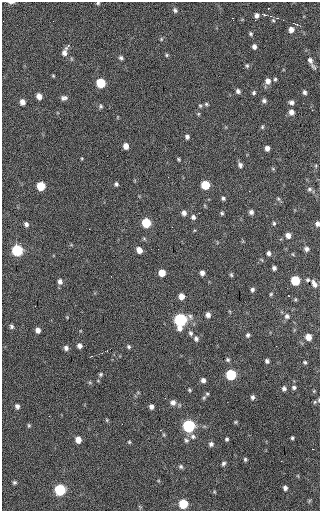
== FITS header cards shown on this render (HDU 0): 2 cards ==
NAXIS1  =                  318 / Axis length
NAXIS2  =                  509 / Axis length

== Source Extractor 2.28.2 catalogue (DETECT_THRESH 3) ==
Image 318 x 509 px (HDU 0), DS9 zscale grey, 1 PNG px = 1 image px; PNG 322 x 513 px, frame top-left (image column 1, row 509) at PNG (2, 2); no overlay
Background 39.8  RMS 7.4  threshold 22.2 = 3 sigma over >= 5 px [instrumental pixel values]
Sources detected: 130; all 130 listed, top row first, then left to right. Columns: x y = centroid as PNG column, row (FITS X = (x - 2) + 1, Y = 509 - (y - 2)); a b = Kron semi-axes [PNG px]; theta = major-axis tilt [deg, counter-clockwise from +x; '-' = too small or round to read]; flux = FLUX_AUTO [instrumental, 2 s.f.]
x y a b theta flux
11 2 8 2 -2 1100
98 3 5 4 - 680
268 8 2 2 - 320
175 10 6 4 -61 1100
264 14 6 3 -11 630
256 15 6 5 - 1900
270 16 4 4 - 690
232 18 2 2 - 410
277 18 3 2 - 1200
3 21 2 2 - 280
291 30 6 6 - 2700
251 34 5 4 - 810
161 39 5 5 - 640
254 46 6 5 - 1600
64 52 12 6 72 2800
167 55 5 4 - 650
121 58 5 5 - 1000
310 60 8 6 -67 2100
247 66 7 5 -75 880
313 66 12 5 -53 1300
53 76 4 3 - 510
275 79 5 4 - 740
268 81 7 7 - 2800
101 83 6 6 - 21000
238 91 6 5 - 1400
305 92 6 5 - 1300
254 93 6 5 - 920
39 96 6 5 - 3000
64 98 8 6 9 1500
264 101 6 6 - 1300
22 102 6 5 - 2800
291 102 6 6 - 1600
206 104 5 5 - 740
101 106 7 5 -75 890
200 106 5 4 - 650
291 112 7 6 - 2600
198 114 5 4 - 560
262 127 5 4 - 700
187 137 5 4 - 1200
126 146 5 5 - 3200
267 148 5 4 - 2000
179 159 5 3 - 560
240 165 6 5 - 1400
316 166 6 3 -73 540
273 169 5 4 - 540
116 184 5 4 - 950
205 185 6 6 - 16000
41 186 6 6 - 14000
309 189 7 5 1 1100
249 191 2 2 - 230
223 198 5 4 - 860
278 199 6 4 -30 710
251 212 6 5 - 1400
184 213 6 5 - 1900
199 213 2 2 - 250
222 213 5 4 - 720
193 217 5 5 - 1300
146 223 6 6 - 18000
274 223 6 4 78 770
26 224 6 5 - 1500
317 224 6 5 - 1600
288 235 6 5 - 2600
306 249 6 6 - 1500
17 250 6 6 - 43000
139 250 6 5 - 3400
268 253 5 4 - 1300
274 268 4 4 - 1300
162 273 5 5 - 6400
202 273 5 4 - 1900
231 275 6 4 -68 710
295 280 6 6 - 20000
308 280 5 5 - 760
60 281 7 6 - 1800
314 284 11 6 -63 2200
252 290 5 5 - 1100
271 294 5 4 - 590
181 296 6 5 - 3400
295 299 5 3 - 540
208 315 6 5 - 2000
190 316 8 6 -57 1300
287 316 7 6 - 1600
67 317 4 3 - 390
180 320 8 6 87 71000
11 327 6 5 - 1000
38 330 5 4 - 2400
190 333 7 6 - 1100
248 335 5 5 - 980
308 337 6 5 - 5100
196 339 7 6 - 1300
79 346 5 5 - 1800
129 347 5 5 - 880
66 348 5 5 - 1600
228 360 5 4 - 840
267 361 5 4 - 1200
305 362 5 5 - 770
101 374 6 5 - 760
231 375 6 6 - 31000
203 380 5 4 - 1800
294 387 6 5 - 1100
284 389 5 5 - 1300
189 390 4 4 - 580
207 394 5 4 - 690
252 397 5 4 - 1100
319 400 5 3 - 520
173 402 6 6 - 2400
315 402 5 5 - 630
17 406 5 5 - 1500
151 407 5 4 - 1700
49 416 2 2 - 240
107 420 5 3 - 470
235 422 5 4 - 550
29 425 6 4 -69 610
189 426 6 6 - 64000
164 435 6 4 -72 590
193 436 8 7 - 1600
292 438 3 3 - 630
227 439 4 4 - 770
78 440 6 5 - 4300
186 440 7 6 - 1100
129 442 5 4 - 570
211 444 6 5 - 1400
313 449 2 2 - 280
245 459 5 4 - 720
223 463 5 5 - 1100
181 467 6 5 - 980
14 482 5 5 - 880
285 488 4 4 - 1500
60 490 6 6 - 41000
214 492 5 4 - 560
183 504 6 6 - 19000
At the frame edge (FLAGS 8, measured only in part): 5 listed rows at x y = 11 2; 98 3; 3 21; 317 224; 319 400